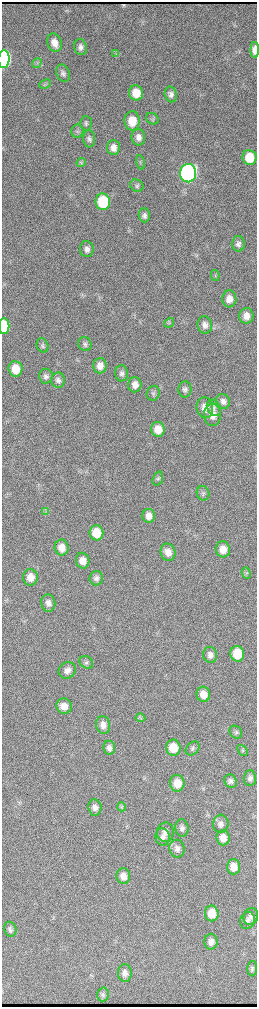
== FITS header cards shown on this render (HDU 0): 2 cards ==
NAXIS1  =                  510 / length of data axis 1
NAXIS2  =                 2010 / length of data axis 2

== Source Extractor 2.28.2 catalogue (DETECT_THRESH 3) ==
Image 510 x 2010 px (HDU 0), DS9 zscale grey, zoomed out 1/2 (1 PNG px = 2 x 2 image px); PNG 259 x 1009 px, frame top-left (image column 2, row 2010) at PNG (2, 2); each listed source drawn as its Kron ellipse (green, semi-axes under 4 px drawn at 4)
Background 3830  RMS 43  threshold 129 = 3 sigma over >= 5 px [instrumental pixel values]
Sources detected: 95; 1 cannot appear on this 1/2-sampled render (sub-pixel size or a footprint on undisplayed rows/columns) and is neither listed nor drawn; the other 94 listed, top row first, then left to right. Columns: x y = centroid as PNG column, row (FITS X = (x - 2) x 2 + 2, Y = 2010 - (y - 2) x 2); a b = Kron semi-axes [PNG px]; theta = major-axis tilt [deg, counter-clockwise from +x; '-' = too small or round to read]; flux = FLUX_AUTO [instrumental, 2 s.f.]
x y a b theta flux
54 43 9 7 -72 8.1e+04
80 47 8 6 -74 3.6e+04
255 50 8 4 90 6.6e+04
116 54 4 2 - 8.2e+03
4 59 9 5 86 2.0e+06
37 63 5 2 - 1.0e+04
63 73 9 6 -66 3.2e+04
45 84 6 3 23 1.2e+04
136 93 7 7 - 1.5e+05
171 94 8 6 -76 3.3e+04
152 119 7 5 -34 1.6e+04
132 121 9 8 - 1.7e+05
86 123 7 6 - 2.2e+04
77 131 6 6 - 2.0e+04
138 137 8 7 - 4.8e+04
89 139 8 6 -87 2.8e+04
113 148 7 6 - 6.2e+04
250 157 7 7 - 1.9e+05
140 162 7 3 -77 1.3e+04
81 163 5 2 - 8.1e+03
188 173 9 8 - 4.1e+06
137 186 7 5 -33 2.0e+04
103 202 8 7 - 4.5e+05
144 215 7 5 -89 2.8e+04
238 244 8 6 90 3.4e+04
87 249 8 7 - 4.2e+04
215 275 5 2 - 6.6e+03
229 299 8 7 - 7.6e+04
246 316 8 7 - 6.7e+04
169 323 5 1 - 6.1e+03
205 325 9 7 -83 4.5e+04
4 326 8 5 -89 2.9e+05
85 344 7 6 - 2.5e+04
42 345 7 5 -68 2.1e+04
100 366 7 6 - 7.6e+04
15 369 8 7 - 1.5e+05
122 373 8 6 -88 3.1e+04
46 376 7 6 - 2.9e+04
58 380 7 6 - 3.1e+04
135 385 7 6 - 6.8e+04
185 389 8 6 89 3.0e+04
153 393 7 6 - 2.2e+04
223 401 7 6 - 4.1e+04
205 408 10 8 -84 8.6e+04
214 408 9 6 -56 3.4e+04
212 415 11 8 -88 1.0e+05
158 429 7 6 - 1.1e+05
158 479 7 5 69 1.9e+04
203 493 7 6 - 2.2e+04
45 512 4 2 - 8.0e+03
149 516 7 6 - 6.7e+04
96 533 7 7 - 1.9e+05
62 548 8 7 - 8.9e+04
223 549 8 7 - 9.8e+04
168 552 9 7 -75 7.1e+04
83 561 8 6 -78 8.2e+04
246 573 6 2 -68 1.1e+04
30 577 8 7 - 9.6e+04
96 578 7 6 - 3.2e+04
48 603 8 7 - 4.3e+04
237 654 8 7 - 2.3e+05
210 655 8 7 - 4.5e+04
86 662 7 6 - 2.3e+04
67 670 9 8 - 5.4e+04
203 694 7 6 - 9.4e+04
64 706 8 7 - 7.8e+04
140 718 5 3 - 1.1e+04
103 725 9 7 -81 6.0e+04
236 732 7 5 -50 1.9e+04
109 748 7 6 - 3.7e+04
173 748 8 7 - 1.8e+05
193 748 8 5 45 2.1e+04
243 750 6 4 -49 1.3e+04
250 778 7 6 - 3.1e+04
231 781 7 6 - 3.0e+04
177 783 8 7 - 1.3e+05
95 807 8 6 -84 4.4e+04
122 807 4 3 - 1.1e+04
221 824 9 7 83 4.0e+04
182 828 9 6 -84 3.4e+04
165 832 10 8 87 5.3e+04
163 837 9 7 -85 3.8e+04
223 838 7 7 - 8.3e+04
177 849 9 7 -80 4.2e+04
234 867 7 6 - 9.6e+04
123 876 8 7 - 7.2e+04
212 913 8 7 - 1.4e+05
251 917 8 7 - 3.4e+04
247 920 8 7 - 3.2e+04
10 929 7 6 - 2.7e+04
211 942 8 6 88 5.4e+04
252 969 7 5 89 2.0e+04
125 973 9 7 -87 4.4e+04
103 994 7 6 - 2.2e+04
At the frame edge (FLAGS 8, measured only in part): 2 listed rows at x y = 255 50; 4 59
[1 sub-pixel or undisplayed-footprint detection neither listed nor drawn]